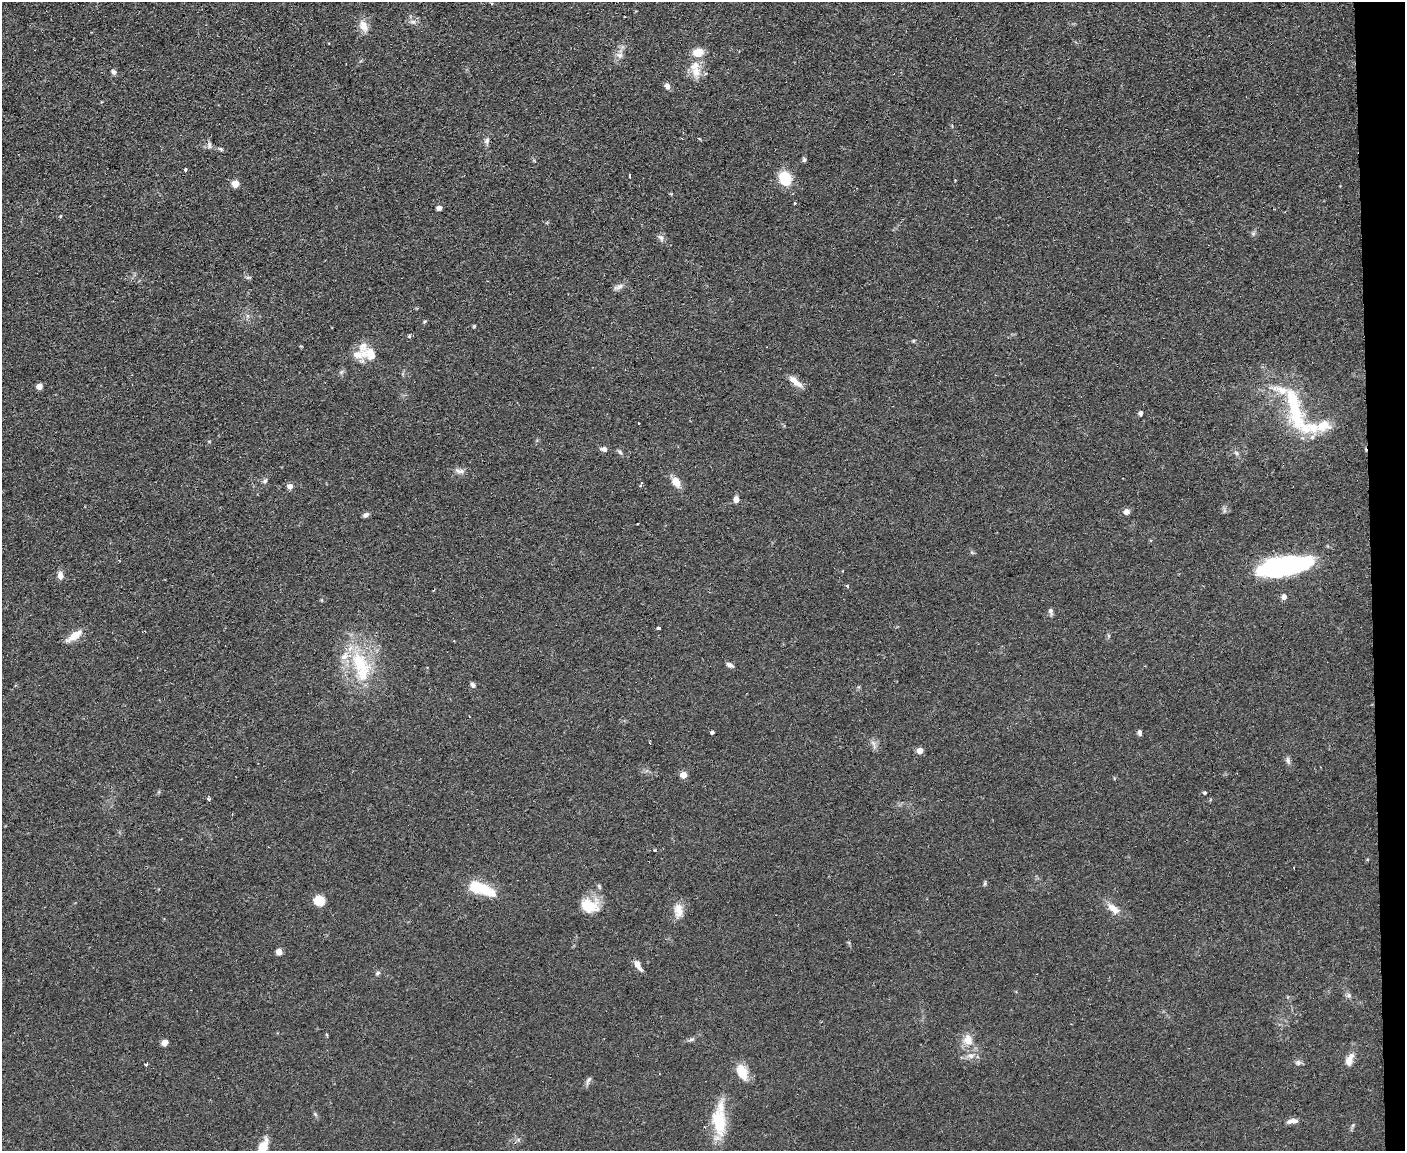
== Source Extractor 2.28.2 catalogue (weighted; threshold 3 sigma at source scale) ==
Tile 9 of 3 x 4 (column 3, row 3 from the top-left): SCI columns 2936-4338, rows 1151-2299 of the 4575 x 4598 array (HDU 1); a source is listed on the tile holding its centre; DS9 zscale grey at full resolution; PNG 1407 x 1153 px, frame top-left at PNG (2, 2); no overlay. Shown black and unused: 2% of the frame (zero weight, under 2 of 3 exposures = <1% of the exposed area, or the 3 px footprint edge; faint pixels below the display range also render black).
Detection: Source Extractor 2.28.2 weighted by HDU 2 'WHT'; one run over the whole footprint, this tile lists its part. Background 0.083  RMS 0.0059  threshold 0.0264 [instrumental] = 3 sigma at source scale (4.5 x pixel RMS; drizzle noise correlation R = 1.50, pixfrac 1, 0.05/0.05 arcsec/px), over >= 5 px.
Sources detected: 100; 2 cosmic-ray / hot-pixel residue — not listed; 7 inside a brighter listed object's ellipse — not listed separately; the other 91 listed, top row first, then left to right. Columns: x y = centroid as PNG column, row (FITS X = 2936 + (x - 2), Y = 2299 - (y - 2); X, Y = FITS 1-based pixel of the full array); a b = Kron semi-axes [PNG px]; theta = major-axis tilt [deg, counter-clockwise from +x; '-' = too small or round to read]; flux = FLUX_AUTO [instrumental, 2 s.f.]
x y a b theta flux
413 22 9 6 1 2.2
363 26 16 11 -61 6
698 52 11 8 10 9
620 55 11 7 -16 2.9
113 72 8 6 -61 1.5
696 72 18 13 -85 8.2
667 86 8 6 -67 2.5
486 141 9 6 69 2
209 145 9 6 -81 1.8
221 149 7 5 -27 1
804 159 6 5 - 1.1
186 170 3 3 - 9.6
630 175 4 2 - 3.3
785 178 13 11 -65 19
235 183 5 5 - 13
794 203 3 3 - 1.1
439 208 6 6 - 2
60 216 5 3 - 0.55
1253 233 6 6 - 1.1
661 238 11 6 -61 2.1
248 277 8 4 8 0.94
618 287 16 6 27 2.7
425 321 5 4 - 0.75
474 326 4 4 - 0.66
409 336 5 4 - 0.99
913 341 5 4 - 0.68
370 354 18 14 -20 11
341 372 7 4 45 1.2
795 381 21 7 -39 5.3
39 386 5 5 - 4.4
1295 410 68 18 -71 50
1140 413 6 5 - 1.4
639 423 3 2 - 0.73
1324 425 17 13 7 11
209 441 5 3 - 0.54
604 449 9 6 -11 2.2
620 452 8 4 -36 1.2
1236 453 7 5 -59 1.4
460 471 14 6 -9 2.8
265 481 7 6 - 1.4
676 482 10 7 -60 8.1
641 484 7 2 72 0.8
290 486 5 4 - 4.9
736 500 7 6 - 3.3
1126 512 8 7 - 2.6
366 515 8 5 29 1.7
637 524 2 2 - 0.43
1284 566 55 18 10 87
60 575 9 7 -79 3.6
848 586 4 4 - 1.1
1284 597 6 5 - 2.9
1051 611 9 5 -74 1.7
658 628 4 3 - 1.5
74 636 21 8 34 8.1
359 663 44 24 -55 39
730 665 9 5 -26 2.2
473 685 7 5 -50 1.6
712 733 4 3 - 4.4
1140 733 7 5 -84 1.6
649 743 3 3 - 0.71
873 744 14 5 -70 2.4
920 751 5 4 - 7.9
1288 760 10 6 -78 1.9
683 775 5 4 - 11
1205 793 4 4 - 0.85
209 799 5 4 - 1.1
1294 868 2 2 - 0.39
985 883 9 3 75 0.85
482 889 35 12 -21 20
319 900 12 9 -8 9.5
590 905 22 17 -8 15
1113 908 18 9 -37 6.8
678 910 20 11 -88 6.8
279 952 5 4 - 10
638 965 14 6 -61 4.1
378 973 7 5 50 1.2
1349 995 7 7 - 1.6
691 1039 10 5 25 1.4
968 1040 16 13 -85 8.1
165 1042 6 5 - 3.6
970 1056 12 8 -3 3.7
1349 1060 20 10 67 5.2
1298 1063 7 7 - 1.7
146 1064 4 3 - 0.81
742 1072 20 12 -69 9.9
588 1080 12 5 67 1.9
315 1114 6 4 -46 0.91
719 1121 45 15 88 26
1292 1121 14 6 8 3.5
1353 1125 6 4 71 0.93
262 1148 16 7 67 12
Overlapping masked pixels (flux is a lower limit): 1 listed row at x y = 1284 566
Isophote crosses this tile's border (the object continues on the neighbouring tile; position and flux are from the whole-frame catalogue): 1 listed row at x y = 262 1148